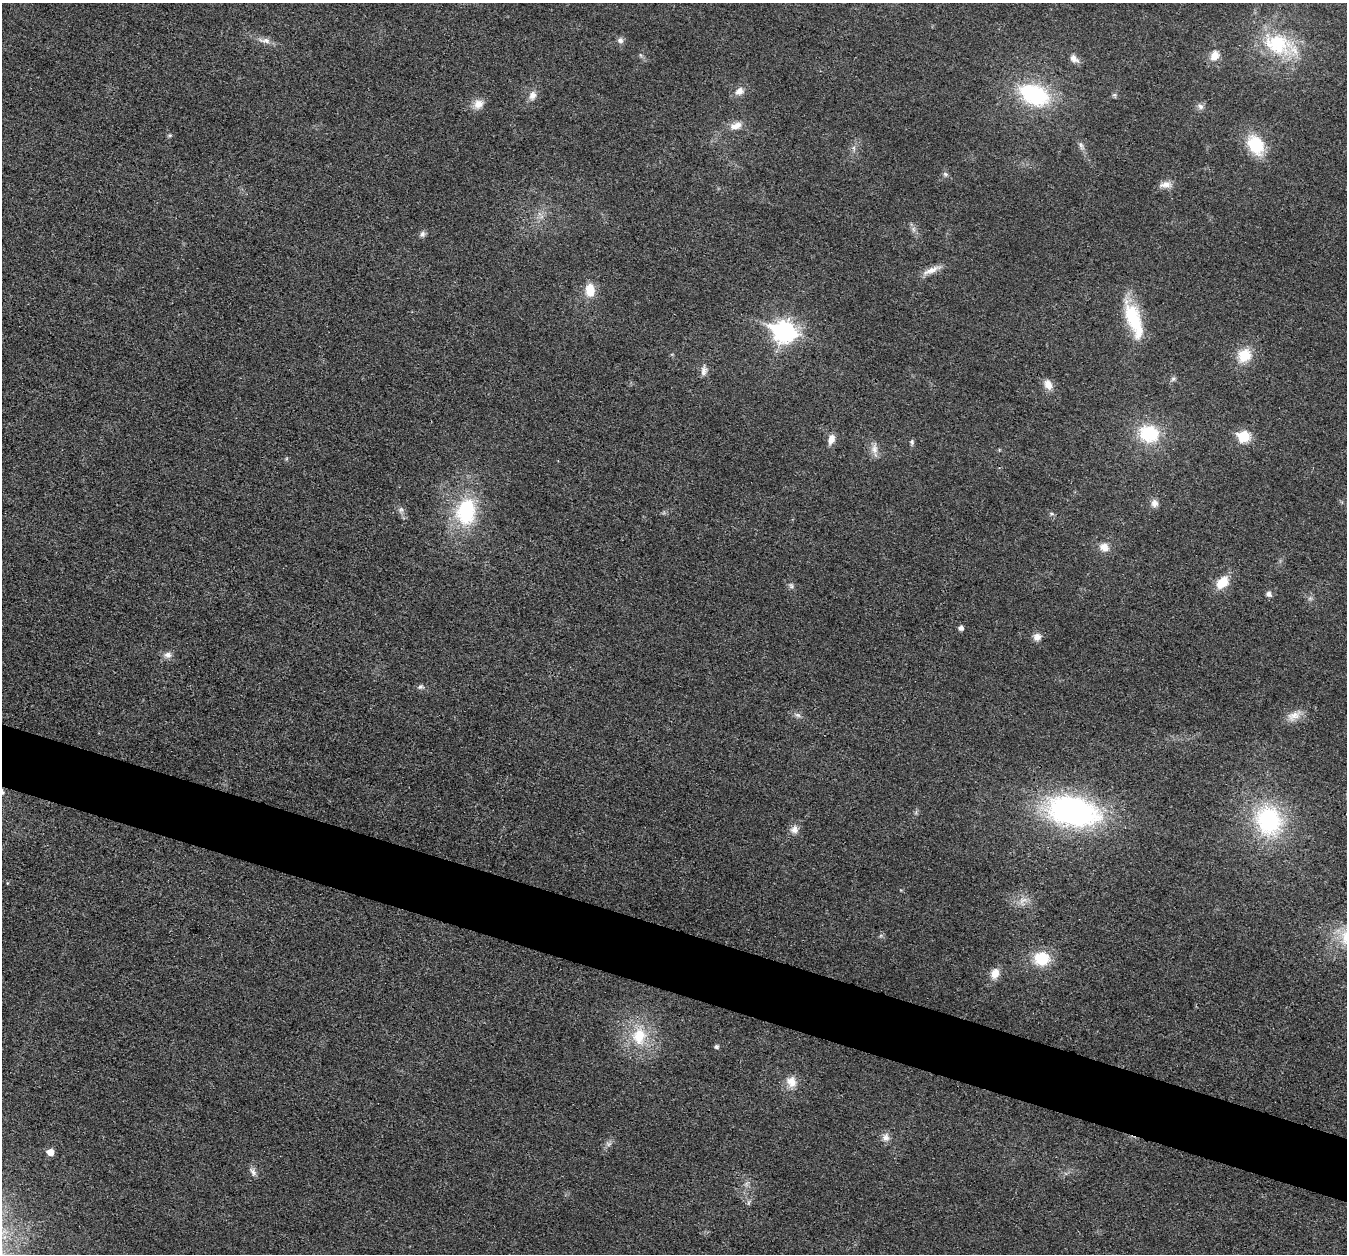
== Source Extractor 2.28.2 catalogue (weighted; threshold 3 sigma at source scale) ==
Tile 6 of 4 x 4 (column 2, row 2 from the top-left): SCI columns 1349-2693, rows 2639-3890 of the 5390 x 5407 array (HDU 1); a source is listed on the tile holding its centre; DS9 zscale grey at full resolution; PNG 1349 x 1256 px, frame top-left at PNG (2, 3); no overlay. Shown black and unused: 5% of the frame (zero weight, under 3 of 4 exposures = <1% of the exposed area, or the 3 px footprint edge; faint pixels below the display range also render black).
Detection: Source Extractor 2.28.2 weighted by HDU 2 'WHT'; one run over the whole footprint, this tile lists its part. Background 0.0314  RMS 0.0049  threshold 0.0219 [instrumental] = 3 sigma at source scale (4.5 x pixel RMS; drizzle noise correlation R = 1.50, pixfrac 1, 0.05/0.05 arcsec/px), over >= 5 px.
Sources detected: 66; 1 inside a brighter listed object's ellipse — not listed separately; the other 65 listed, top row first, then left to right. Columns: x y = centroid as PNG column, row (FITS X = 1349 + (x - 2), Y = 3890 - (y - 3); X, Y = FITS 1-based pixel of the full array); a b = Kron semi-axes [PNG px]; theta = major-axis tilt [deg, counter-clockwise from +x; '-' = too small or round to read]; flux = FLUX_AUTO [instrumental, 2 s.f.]
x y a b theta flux
264 40 20 7 -9 3.7
620 40 8 8 - 1.9
1279 44 48 26 -21 33
640 55 6 4 -70 0.79
1215 56 12 10 59 5.3
1074 59 12 8 -43 3.3
739 91 12 9 35 3.8
532 95 13 9 75 3.6
1034 95 32 20 -23 50
1114 95 7 5 -61 0.87
478 104 15 12 29 4.9
1200 106 10 7 -40 2
736 126 18 9 17 5.1
170 135 6 5 - 0.74
1256 145 20 15 -59 23
1081 146 14 6 -66 2
854 148 9 4 -82 1.3
945 174 8 6 -18 1.1
1165 184 18 9 7 3.6
913 229 9 6 -84 1.8
422 234 9 7 49 1.6
931 270 28 7 23 5.3
590 290 17 11 90 8.7
1133 318 42 16 -73 27
784 331 10 8 -17 290
1244 355 14 13 - 13
704 371 13 8 83 2.8
1173 379 8 6 44 1.2
1048 384 13 9 -66 4.4
1149 434 21 18 -17 26
1244 436 7 6 - 33
831 439 11 7 72 4.2
912 442 7 5 87 1
874 449 14 10 -87 3.9
286 459 6 4 71 0.59
1154 503 10 8 -77 3
401 510 8 7 - 1.6
466 512 29 21 81 41
1051 514 6 4 -1 0.76
1104 547 10 9 - 5
1222 582 14 9 47 11
791 586 8 7 - 1.3
1269 594 7 7 - 1.9
1310 598 6 6 - 1.2
961 628 5 5 - 2.1
1037 637 10 9 - 3.1
168 655 11 8 11 2.8
421 687 8 6 12 1.4
798 715 9 6 -26 1.6
1294 716 22 12 31 5.9
1073 811 47 26 -11 150
1269 820 35 29 -68 60
794 830 11 10 - 3.5
1023 900 13 7 31 3.6
1042 958 15 13 1 19
995 973 12 9 66 5.7
639 1036 25 20 87 21
716 1047 5 4 - 1.4
791 1082 15 13 -65 6.1
886 1137 11 10 - 3
609 1144 8 6 0 1.6
50 1152 6 5 - 6.9
253 1172 14 7 -61 2.2
746 1184 7 6 - 1.5
748 1203 8 4 71 0.99